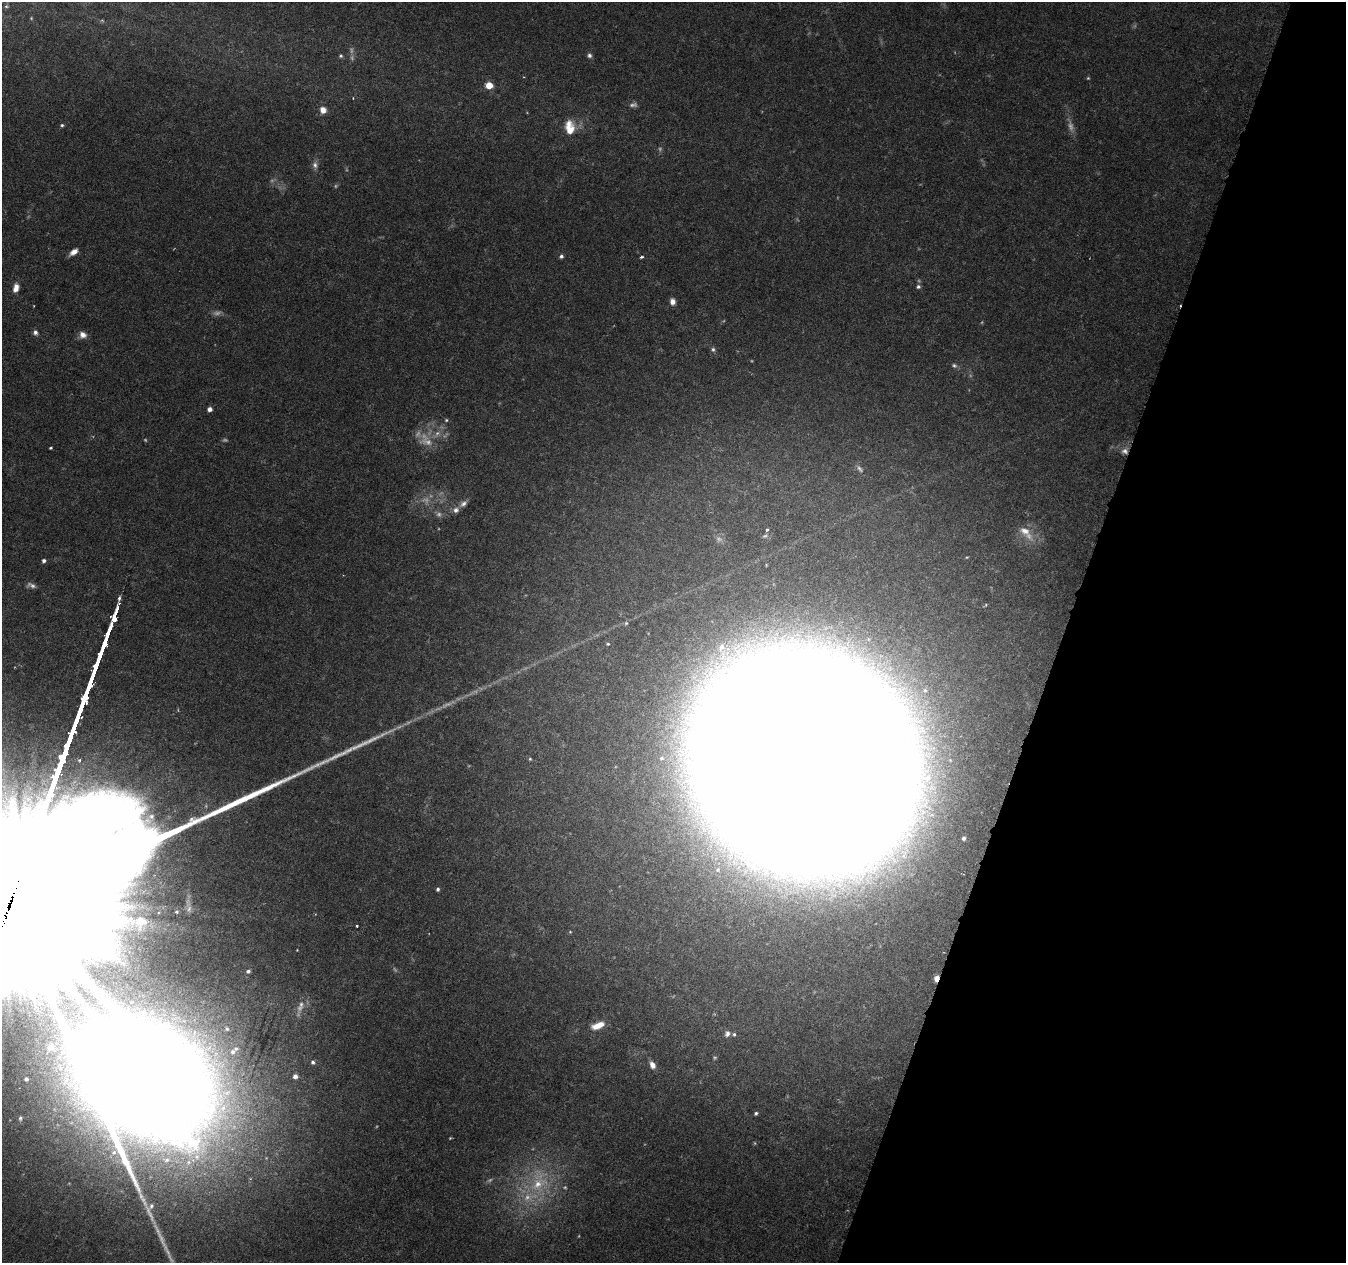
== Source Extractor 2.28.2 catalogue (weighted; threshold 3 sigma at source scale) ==
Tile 8 of 4 x 4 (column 4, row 2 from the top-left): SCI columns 4033-5376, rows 2738-3998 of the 5387 x 5538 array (HDU 1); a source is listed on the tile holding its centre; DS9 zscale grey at full resolution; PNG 1348 x 1265 px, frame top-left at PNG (2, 2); no overlay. Shown black and unused: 21% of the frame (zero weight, under 3 of 6 exposures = <1% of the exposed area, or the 3 px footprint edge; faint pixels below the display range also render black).
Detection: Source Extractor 2.28.2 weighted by HDU 2 'WHT'; one run over the whole footprint, this tile lists its part. Background 0.0182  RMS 0.0016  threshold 0.00672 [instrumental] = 3 sigma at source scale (4.09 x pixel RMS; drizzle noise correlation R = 1.36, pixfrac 0.8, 0.0396/0.0396 arcsec/px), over >= 5 px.
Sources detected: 85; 25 too faint to see at this stretch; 1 long thin detection or spike segment (spike, bleed or trail) — not listed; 1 inside a brighter listed object's ellipse — not listed separately; the other 58 listed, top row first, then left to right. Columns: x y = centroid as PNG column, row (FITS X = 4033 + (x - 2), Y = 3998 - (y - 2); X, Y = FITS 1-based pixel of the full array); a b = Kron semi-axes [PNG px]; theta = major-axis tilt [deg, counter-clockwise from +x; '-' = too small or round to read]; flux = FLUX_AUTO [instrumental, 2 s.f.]
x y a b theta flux
6 6 6 4 -1 0.22
589 55 6 6 - 0.42
341 56 6 5 - 0.28
489 85 5 5 - 4.1
353 98 3 2 - 0.11
323 110 8 7 - 1.2
62 125 4 4 - 0.25
570 128 19 12 -83 3
315 165 9 7 -89 0.67
74 252 9 5 35 1.1
561 256 5 5 - 0.37
641 257 4 3 - 0.26
918 287 5 5 - 0.35
16 288 11 7 76 1.2
672 301 7 6 - 0.9
35 332 7 6 - 0.53
83 335 9 8 - 1
713 349 6 6 - 0.36
954 365 7 6 - 0.39
210 409 5 4 - 0.69
446 420 5 5 - 0.22
51 448 3 3 - 0.3
1125 451 9 8 - 0.82
463 504 12 7 40 0.76
767 530 3 3 - 0.35
1025 531 24 12 -39 2.6
967 557 5 3 - 0.14
44 561 4 4 - 0.41
31 585 12 6 -19 0.65
626 623 5 5 - 0.27
608 644 5 4 - 0.18
662 758 10 9 - 1.2
530 759 4 4 - 0.18
804 762 137 117 -52 3100
964 838 3 3 - 0.34
438 889 4 4 - 0.33
189 908 19 7 -83 1
177 912 5 5 - 0.28
357 926 3 3 - 0.18
248 971 5 4 - 0.39
936 978 7 5 69 1
300 1006 20 8 71 1.2
598 1025 15 7 21 2.5
727 1034 8 6 77 0.59
734 1034 5 4 - 0.27
51 1047 8 8 - 1.3
233 1052 8 6 37 0.6
313 1062 6 5 - 0.39
652 1065 8 6 -65 1
295 1076 5 4 - 0.7
142 1078 196 154 -23 1000
26 1079 5 5 - 0.45
756 1113 5 4 - 0.29
20 1118 7 5 83 0.34
450 1138 4 3 - 0.13
114 1152 6 6 - 0.57
166 1160 12 9 1 1.5
538 1183 34 24 66 10
Overlapping masked pixels (flux is a lower limit): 4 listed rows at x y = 1125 451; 804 762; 936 978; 142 1078
Isophote crosses this tile's border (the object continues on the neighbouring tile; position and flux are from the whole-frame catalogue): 1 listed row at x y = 142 1078